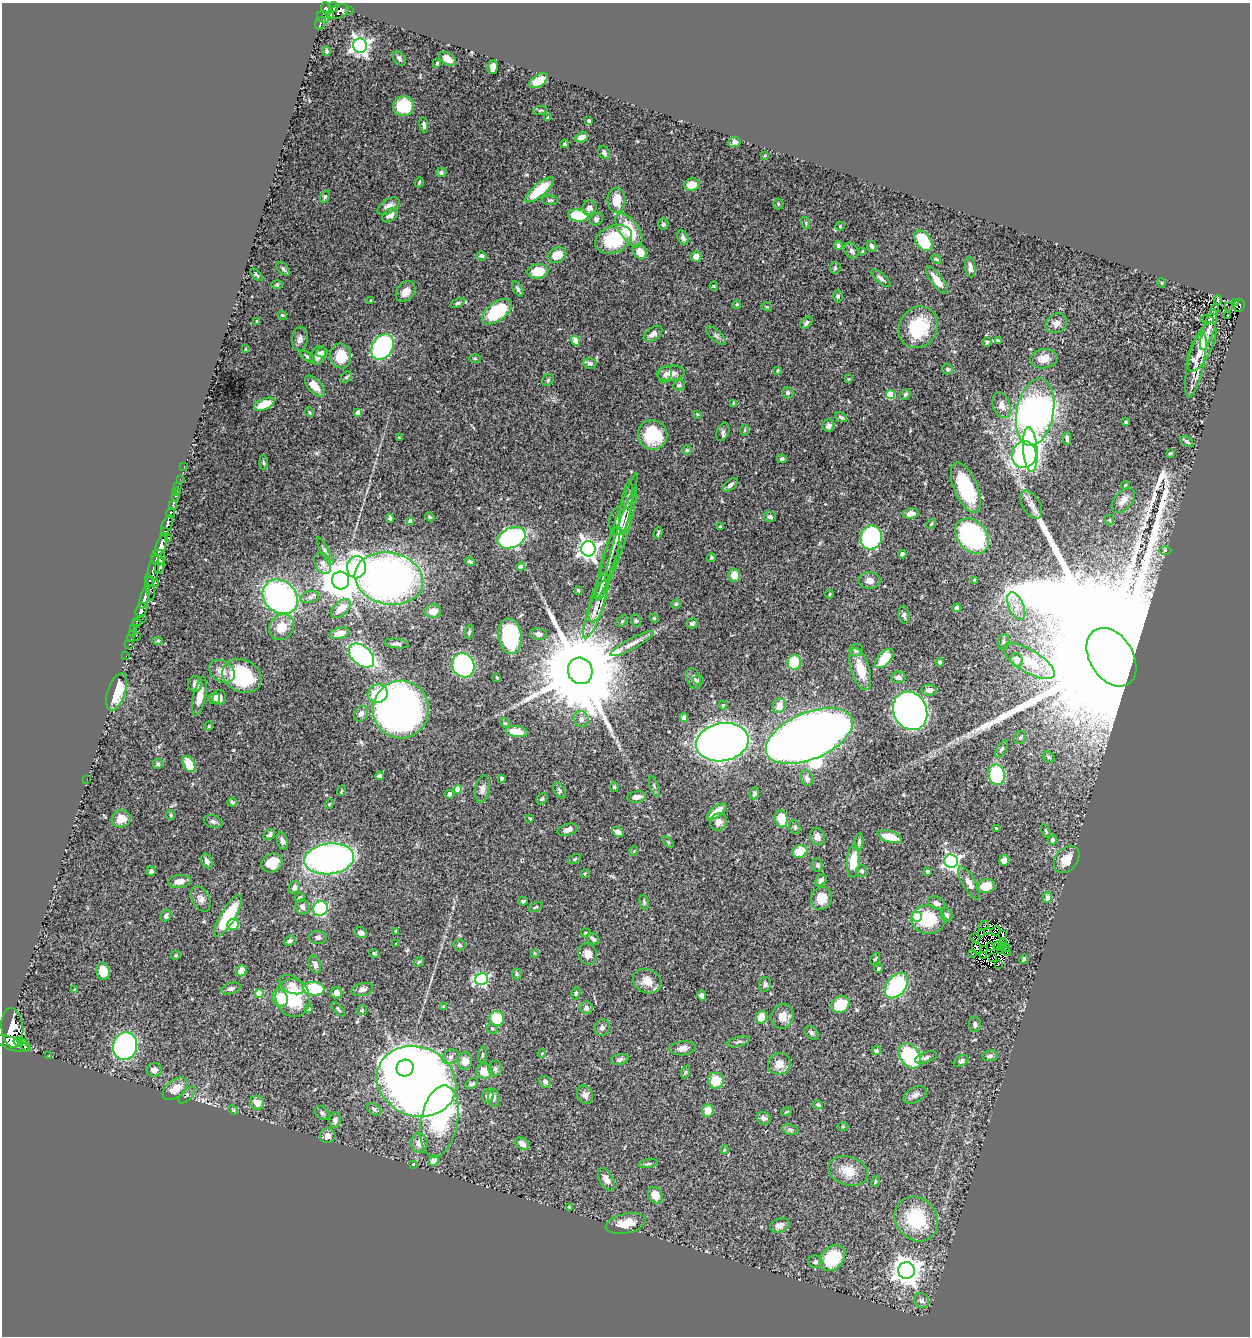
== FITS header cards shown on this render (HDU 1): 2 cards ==
NAXIS1  =                 1248
NAXIS2  =                 1334

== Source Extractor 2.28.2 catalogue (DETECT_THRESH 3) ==
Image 1248 x 1334 px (HDU 1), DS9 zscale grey, 1 PNG px = 1 image px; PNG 1252 x 1338 px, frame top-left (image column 1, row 1334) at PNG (2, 3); each listed source drawn as its Kron ellipse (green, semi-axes under 4 px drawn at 4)
Background 0.711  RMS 0.042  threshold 0.125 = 3 sigma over >= 5 px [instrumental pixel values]
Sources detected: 475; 7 with non-positive FLUX_AUTO (blend fragments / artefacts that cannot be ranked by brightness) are neither listed nor drawn; the other 468 listed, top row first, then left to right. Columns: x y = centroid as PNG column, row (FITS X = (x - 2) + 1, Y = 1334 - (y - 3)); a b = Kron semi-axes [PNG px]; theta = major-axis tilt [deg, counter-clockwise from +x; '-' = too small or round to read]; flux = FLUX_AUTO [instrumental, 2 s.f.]
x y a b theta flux
333 7 5 5 - 340
326 9 7 4 -71 580
350 11 3 2 - 15
338 12 11 6 23 320
330 15 3 3 - 92
324 17 7 5 -28 180
320 23 7 5 60 170
360 46 7 7 - 1200
327 51 5 3 - 4.5
399 58 8 5 -51 6.8
447 59 9 6 -31 34
437 63 3 3 - 3.1
493 67 7 5 82 17
538 81 10 5 35 50
404 106 10 10 - 98
540 110 7 3 9 3.8
548 117 3 3 - 2.9
589 121 4 3 - 4.2
424 125 8 4 -81 7.3
582 137 7 4 21 20
734 142 6 5 - 10
565 144 4 4 - 3.8
604 153 7 5 -61 6.8
765 155 3 2 - 1.9
441 172 5 5 - 7.2
419 182 5 3 - 3.1
692 185 8 6 16 24
539 190 18 6 40 95
325 197 6 4 69 4.4
550 200 8 4 -4 5.3
616 200 12 9 88 46
778 204 5 5 - 3.4
388 206 12 6 33 18
589 208 7 7 - 15
390 215 9 6 38 18
578 216 10 6 -8 95
596 219 7 5 45 7.9
806 223 6 4 -72 3.7
663 224 6 5 - 5.9
840 226 5 4 - 3
629 230 19 9 -55 110
683 238 8 5 -66 10
613 239 19 13 22 160
923 241 12 7 -53 110
838 245 4 4 - 6.5
871 246 6 4 -66 6.4
851 251 9 6 -58 7.9
863 251 4 3 - 3.9
640 252 8 6 -56 42
557 255 9 7 25 47
481 256 5 4 - 6.3
696 257 5 5 - 21
936 259 5 3 - 3
970 267 10 5 -82 12
835 268 6 5 - 5.9
283 269 8 5 -44 5.7
538 271 10 7 8 52
257 275 7 4 -46 4.3
881 278 12 4 -41 8.6
937 280 17 5 -53 30
1162 283 5 3 - 2.1
277 285 6 4 1 2.8
714 286 4 4 - 2.7
518 289 8 4 -61 5.8
406 292 11 8 51 24
838 296 6 5 - 5.1
371 300 4 3 - 3.4
1218 300 5 3 - 4.9
1235 302 3 3 - 11
458 303 7 4 24 4.6
737 304 4 3 - 2.7
1239 305 6 5 - 50
767 307 5 3 - 2.5
1228 307 2 2 - 2.1
1214 309 6 2 76 4
497 312 17 9 37 120
282 315 4 3 - 2.6
1228 316 3 2 - 5.1
1207 319 6 3 -2 55
257 321 3 3 - 2.5
806 323 7 4 42 7.7
1056 323 11 9 31 18
918 327 21 19 59 150
1208 330 21 5 73 25
653 334 10 6 37 13
716 336 12 5 -42 8.6
300 339 12 8 81 13
575 341 5 4 - 59
998 341 3 3 - 4.3
987 342 5 4 - 4.6
382 347 14 10 58 350
1202 347 26 10 64 59
245 349 4 2 - 2
322 352 6 5 - 9.1
318 355 10 7 66 20
341 356 12 10 -81 61
308 357 8 4 -34 6.2
475 359 5 3 - 2.8
1044 359 14 9 8 31
590 363 6 5 - 7.6
1196 365 33 8 77 31
948 369 6 5 - 6.1
778 371 3 3 - 3
671 373 14 7 4 21
665 375 9 6 74 10
346 377 6 4 48 4.8
849 379 3 3 - 2.1
548 380 6 5 - 4.5
679 385 6 5 - 5.6
315 386 12 6 -48 35
788 393 6 5 - 6.2
905 394 6 4 49 4.9
891 395 4 4 - 110
264 404 11 5 24 54
733 404 3 2 - 3
1002 405 13 8 -70 18
309 412 5 3 - 2.7
358 412 4 3 - 15
1035 412 34 18 79 1600
697 414 3 2 - 2.1
841 417 6 4 -27 5.8
1126 422 3 3 - 2.9
828 426 6 6 - 13
745 430 6 4 89 3.3
723 432 9 6 68 7.2
653 435 15 14 - 110
399 438 3 3 - 2.2
1067 438 6 3 -89 6.3
1187 442 7 4 -32 5.6
1030 449 22 7 -85 870
687 450 5 5 - 4.5
1170 453 4 3 - 3
1024 455 13 12 - 960
782 459 5 3 - 5.5
263 463 7 3 -88 3.6
184 466 2 2 - 12
180 479 3 2 - 4.1
730 485 9 4 42 9.6
1125 485 4 3 - 2.9
178 486 3 2 - 27
966 488 27 11 -67 160
176 492 3 2 - 18
175 496 3 3 - 43
1123 500 15 8 49 25
173 505 4 3 - 170
1031 505 16 8 -59 17
626 506 26 5 81 21
170 513 5 3 - 200
911 514 8 5 9 19
430 517 5 4 - 4.4
770 517 6 5 - 6.7
390 518 4 3 - 7
620 520 15 11 75 51
1109 520 5 5 - 4.1
411 521 4 4 - 26
931 524 5 3 - 2.9
167 525 10 5 66 1500
720 527 4 3 - 5
165 532 4 3 - 790
658 533 6 2 69 3.6
621 535 50 5 73 43
617 536 66 6 72 58
972 536 19 14 -50 460
871 537 12 10 73 300
168 538 4 3 - 140
512 538 15 10 23 370
161 545 12 5 71 3300
588 549 7 7 - 1500
325 551 15 4 -61 9.1
1165 551 6 4 0 4
902 554 4 3 - 6.3
158 557 8 7 - 950
711 558 4 4 - 4.3
470 562 5 3 - 5.5
323 563 11 7 -67 16
608 563 39 7 75 46
160 566 8 4 77 270
357 567 11 9 80 190
521 567 4 4 - 23
153 571 16 5 78 840
734 575 6 5 - 30
389 579 34 26 -12 1600
340 580 9 8 - 7500
870 580 11 8 -5 18
975 580 4 3 - 4.2
152 582 7 3 -21 550
150 587 14 4 -82 690
578 590 4 3 - 4.1
830 594 4 3 - 2.3
145 597 12 4 74 2300
280 597 19 15 -42 670
310 597 9 6 11 10
599 598 25 7 74 42
676 604 4 4 - 3.7
1016 606 15 7 -65 24
957 608 4 4 - 13
341 609 12 6 43 46
595 609 30 7 70 43
141 610 8 5 76 1400
433 611 8 6 0 27
904 615 9 5 -80 7.9
654 618 4 3 - 2.7
142 619 2 2 - 8
137 621 4 2 - 33
622 621 6 4 46 4
636 621 6 5 - 4.1
692 623 6 5 - 5.2
136 624 3 2 - 42
281 627 13 12 - 54
134 628 3 2 - 21
469 632 7 4 76 4.4
133 633 2 2 - 14
340 633 10 5 16 25
538 634 8 6 -9 13
136 636 2 2 - 60
510 636 18 11 -83 220
131 639 2 2 - 16
158 641 5 3 - 3
1003 642 8 5 76 5.9
129 644 3 2 - 28
397 644 12 4 -7 8.3
632 644 24 5 28 21
856 650 7 6 - 7.4
361 655 15 9 -41 460
126 656 2 2 - 12
1111 657 32 21 -58 350000
884 658 12 6 47 69
1017 660 7 6 - 20
1029 661 29 11 -31 74
794 662 7 6 - 87
940 662 4 3 - 4.9
463 665 12 11 - 520
860 669 22 9 -73 58
222 671 14 10 -33 30
580 671 13 12 - 61000
242 676 20 16 -25 240
497 677 3 2 - 2.7
898 677 7 6 - 13
694 679 11 7 -72 12
698 680 5 4 - 4
195 684 7 7 - 13
929 690 8 5 -1 11
117 692 19 9 71 85
378 694 10 9 - 67
200 696 20 6 78 36
219 697 7 6 - 14
214 698 6 5 - 10
723 705 4 4 - 3.5
779 706 7 6 - 31
401 710 29 28 - 2000
910 711 20 16 -63 1800
361 714 8 6 57 13
684 718 4 4 - 15
581 719 8 7 - 11
505 723 6 3 -43 3.2
209 726 4 3 - 2.1
517 732 11 5 -8 39
809 736 46 23 23 5600
1020 738 7 5 57 5.5
722 742 26 19 10 2400
1002 749 9 4 57 5.9
1049 757 6 5 - 5.1
158 764 5 5 - 5.3
189 764 9 5 -61 60
997 775 10 8 -78 220
380 776 4 4 - 8.8
502 778 3 3 - 5
807 778 8 5 -67 12
87 779 2 2 - 6.6
654 786 11 3 -71 4.6
614 787 5 4 - 4.3
458 789 4 4 - 60
482 789 14 7 80 15
341 791 5 3 - 2.9
559 791 9 5 -58 6.3
754 793 6 4 70 4.2
449 794 4 4 - 17
637 797 9 5 8 16
542 799 6 5 - 4.4
232 802 5 4 - 4.2
329 804 5 4 - 3
717 811 11 5 37 33
171 815 5 4 - 3.3
121 819 10 8 20 30
530 819 4 4 - 2.8
781 819 9 6 -78 70
213 822 9 6 -14 7.9
718 822 9 8 - 16
795 827 7 5 -68 5.5
996 828 4 3 - 2.1
568 830 10 5 16 15
1046 831 7 4 -65 4.1
618 832 6 4 -29 12
269 835 7 5 42 8
817 837 9 7 -70 15
890 837 13 5 -16 53
1052 840 5 4 - 3.5
282 841 9 5 -78 9.2
668 842 6 3 -53 3.1
859 842 9 4 82 5.9
634 851 5 3 - 2.2
800 851 8 6 23 51
329 859 25 15 7 1000
575 859 7 4 28 3.9
1067 859 15 11 51 38
1004 860 5 5 - 19
207 861 8 5 -66 14
853 861 16 6 86 65
951 861 7 6 - 720
272 863 11 9 27 38
817 865 7 5 -79 5.1
151 871 4 4 - 7.3
862 871 6 5 - 6
928 871 4 4 - 5.2
585 873 5 3 - 2.9
821 880 7 5 52 9.4
180 881 11 6 7 26
969 883 18 6 -60 22
986 886 9 7 13 54
294 888 6 5 - 11
300 898 5 4 - 5.8
821 898 12 10 61 46
1047 898 5 4 - 13
201 899 14 8 -61 14
523 901 4 4 - 4.4
644 902 7 4 -81 5.3
937 903 9 6 -26 9.8
302 907 7 7 - 13
536 907 7 3 26 3.5
320 909 7 7 - 230
166 915 6 4 73 6.5
947 915 7 5 -65 8
228 916 24 7 59 130
917 917 5 5 - 56
928 920 17 14 -1 120
233 924 6 5 - 69
984 925 5 2 - 7.4
396 931 3 2 - 2.7
987 931 3 2 - 2.4
996 931 5 2 - 2.7
361 933 6 5 - 11
586 933 5 2 - 3.1
981 933 4 2 - 3.6
1003 934 3 2 - 2.3
318 937 9 6 -6 7.9
975 938 5 2 - 1.6
593 939 7 5 -40 6.7
290 941 6 5 - 6.8
1003 943 3 2 - 1.6
396 944 3 2 - 2.5
459 945 6 6 - 6.1
998 946 4 2 - 2.1
990 947 4 2 - 3.8
1001 947 4 2 - 2.3
1006 947 5 2 - 0.53
976 948 7 2 -71 0.82
985 950 2 2 - 2.1
1001 950 3 2 - 2.1
1006 951 5 2 - 3.3
374 953 5 4 - 4.6
534 953 4 2 - 2
973 953 2 2 - 2.4
588 954 10 9 - 24
176 955 5 4 - 3.1
983 955 4 2 - 0.3
992 958 3 2 - 1.1
875 959 6 3 54 3
1024 959 5 4 - 5.2
419 962 5 3 - 3.5
315 964 9 5 -72 12
998 964 2 2 - 3.4
879 969 5 3 - 4.9
103 971 9 6 -79 39
241 971 6 5 - 23
517 974 5 5 - 3.9
482 979 6 6 - 390
647 981 15 12 -23 32
765 984 7 6 - 9.3
292 985 13 8 -29 19
896 986 14 9 51 260
231 988 10 5 18 11
75 989 3 3 - 3.7
314 989 11 7 -6 150
362 989 11 6 14 11
259 993 4 4 - 72
337 993 6 6 - 15
576 993 6 4 82 4.7
702 996 5 4 - 11
280 998 9 7 -57 49
293 998 19 17 -68 160
840 1004 9 8 - 80
444 1007 4 3 - 7
586 1008 6 6 - 9.6
308 1009 4 4 - 6.9
338 1009 9 3 -48 3.9
362 1010 5 5 - 4.1
783 1016 12 11 - 27
761 1017 6 5 - 38
497 1018 7 7 - 85
975 1024 8 6 -87 8.4
12 1028 20 11 -84 4000
602 1028 8 7 - 8.8
492 1029 6 4 -48 4.3
811 1033 8 5 -40 6.4
18 1042 5 3 - 830
738 1042 12 5 14 6.7
12 1044 18 6 -20 4400
24 1045 8 4 -43 480
125 1046 14 12 75 770
683 1048 13 7 6 15
876 1050 5 4 - 4.5
542 1053 4 3 - 2.3
482 1055 8 3 85 4.3
48 1056 2 2 - 12
910 1056 14 9 -57 200
990 1056 8 5 8 7.3
451 1057 9 7 24 9.8
926 1057 11 5 19 9.1
620 1059 9 5 12 9.1
465 1061 8 7 - 29
961 1061 8 5 32 7.7
779 1064 11 10 - 27
405 1068 8 8 - 6900
495 1069 8 6 77 7.7
154 1070 7 6 - 11
484 1071 8 8 - 32
685 1072 6 4 71 4
416 1081 40 34 -22 3600
716 1081 8 8 - 48
545 1082 6 5 - 8.7
472 1084 7 5 26 7.6
175 1089 14 8 37 37
187 1095 10 5 46 5.7
585 1095 9 7 -64 15
915 1095 12 7 29 13
488 1096 7 5 70 17
494 1098 9 5 -85 7.7
257 1103 7 6 - 23
818 1105 5 3 - 4.5
374 1109 8 5 -35 7.1
233 1110 5 4 - 3.2
708 1111 6 6 - 36
786 1112 5 3 - 2.6
322 1113 8 5 -38 6.5
764 1118 7 6 - 9.2
335 1120 8 5 83 12
439 1121 36 18 79 550
843 1126 5 3 - 2.5
790 1130 8 5 -20 6.4
328 1136 8 7 - 15
419 1143 9 8 - 17
522 1144 7 5 -34 17
724 1150 4 3 - 2.6
434 1160 6 5 - 24
413 1164 3 2 - 2.3
648 1164 9 3 9 4.9
848 1171 20 14 -17 47
606 1179 12 6 -59 19
875 1181 5 3 - 3
655 1195 9 7 -58 28
569 1207 3 3 - 2.9
916 1219 24 20 -51 160
625 1224 20 10 12 41
780 1225 10 6 19 16
832 1258 15 11 47 130
815 1262 7 6 - 7.5
906 1271 8 8 - 3300
922 1301 8 7 - 9.2
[7 non-positive-flux detections neither listed nor drawn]